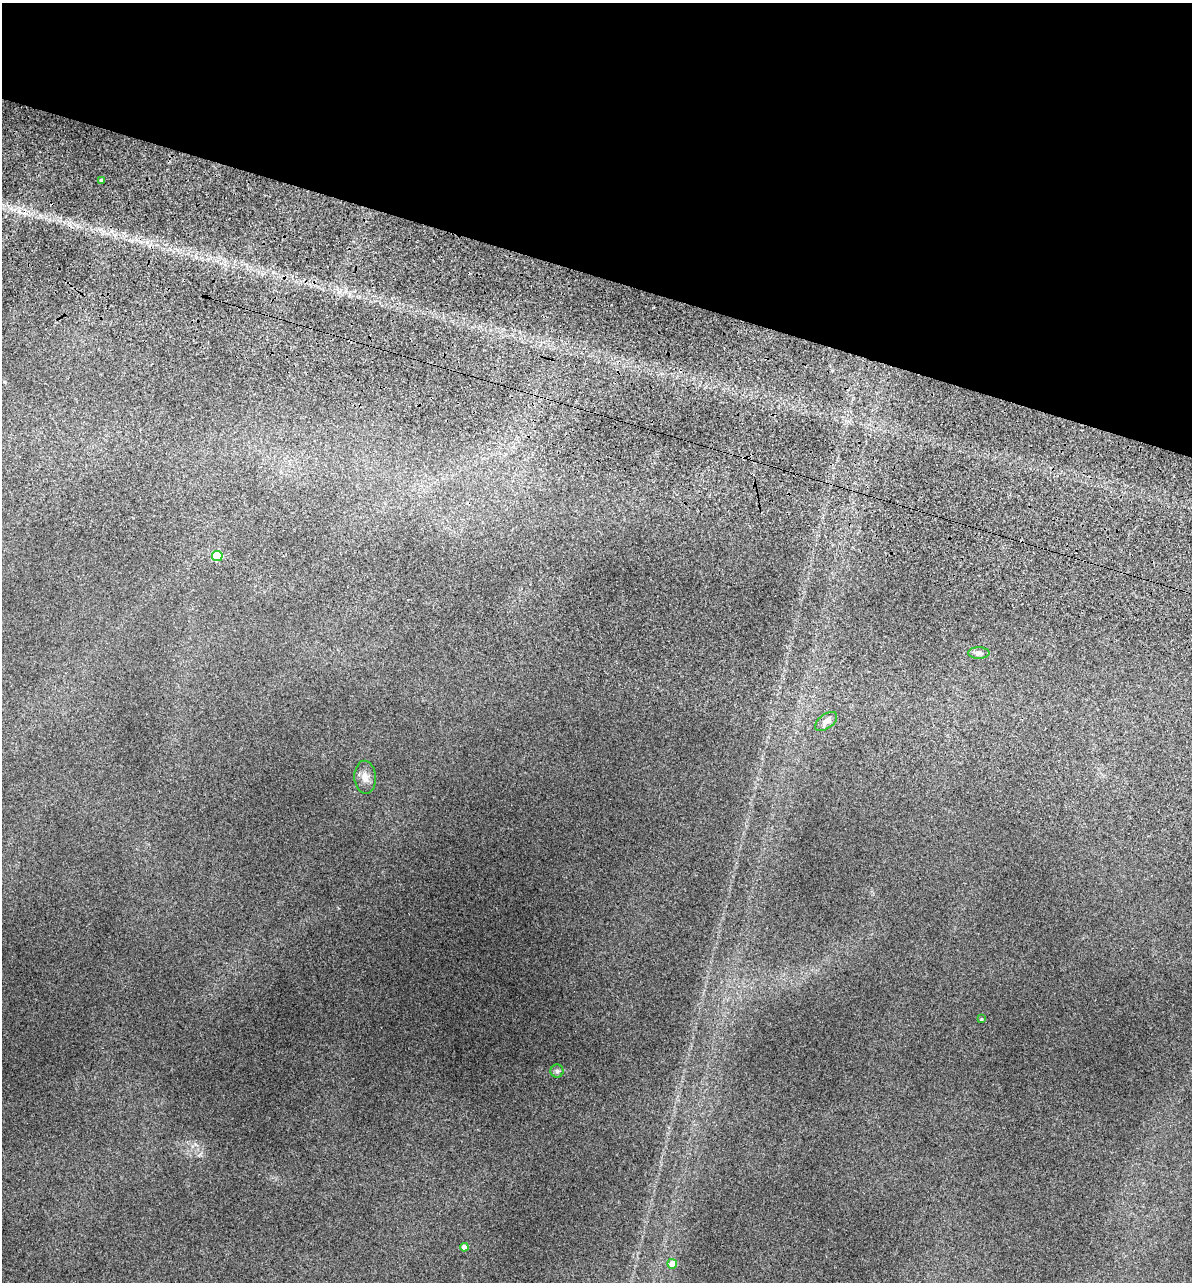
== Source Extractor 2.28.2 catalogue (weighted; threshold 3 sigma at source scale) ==
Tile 2 of 4 x 4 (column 2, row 1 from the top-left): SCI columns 1429-2618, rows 4231-5510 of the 5355 x 5900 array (HDU 1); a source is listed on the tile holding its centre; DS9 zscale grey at full resolution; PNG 1194 x 1284 px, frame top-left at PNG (2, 3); each listed source drawn as its Kron ellipse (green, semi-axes under 4 px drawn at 4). Shown black and unused: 22% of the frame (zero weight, under 3 of 5 exposures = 17% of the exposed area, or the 3 px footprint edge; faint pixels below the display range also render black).
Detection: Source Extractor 2.28.2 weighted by HDU 2 'WHT'; one run over the whole footprint, this tile lists its part. Background 0.18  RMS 0.009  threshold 0.0403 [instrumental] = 3 sigma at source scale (4.5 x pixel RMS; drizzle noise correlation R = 1.50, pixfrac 1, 0.05/0.05 arcsec/px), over >= 5 px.
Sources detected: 9; all 9 listed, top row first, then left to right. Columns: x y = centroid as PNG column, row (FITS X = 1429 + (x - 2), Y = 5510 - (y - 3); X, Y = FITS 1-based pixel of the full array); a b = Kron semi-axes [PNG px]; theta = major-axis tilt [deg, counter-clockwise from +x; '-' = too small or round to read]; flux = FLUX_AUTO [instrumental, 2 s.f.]
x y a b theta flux
101 180 3 3 - 1.5
217 556 5 5 - 64
979 653 10 5 -1 3.2
826 721 13 7 38 4.5
365 777 16 11 -87 7.7
981 1019 3 3 - 0.77
557 1071 6 6 - 2.1
464 1247 4 4 - 9.5
672 1264 5 5 - 13